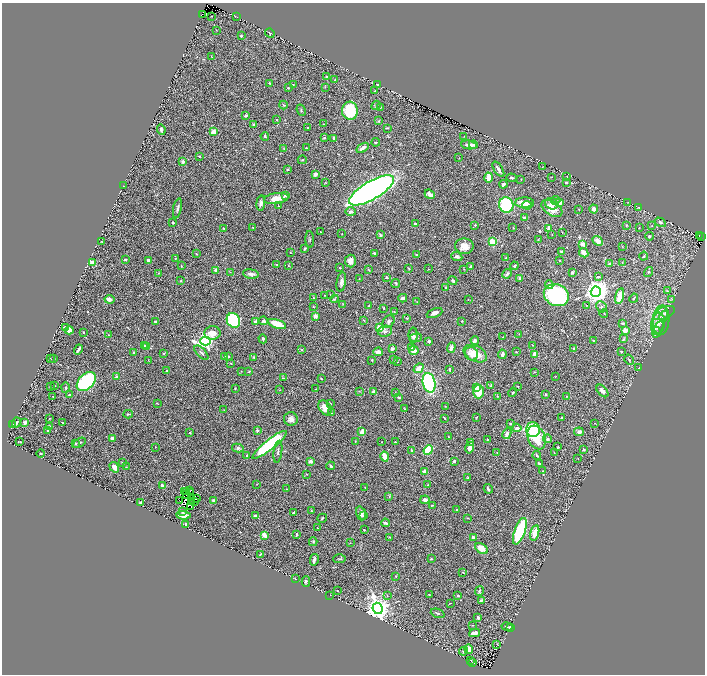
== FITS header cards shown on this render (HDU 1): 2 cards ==
NAXIS1  =                 1406
NAXIS2  =                 1344

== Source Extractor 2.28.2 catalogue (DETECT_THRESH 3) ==
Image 1406 x 1344 px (HDU 1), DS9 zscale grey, zoomed out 1/2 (1 PNG px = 2 x 2 image px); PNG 707 x 676 px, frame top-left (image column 2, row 1343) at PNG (2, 3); each listed source drawn as its Kron ellipse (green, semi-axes under 4 px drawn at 4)
Background 0.617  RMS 0.025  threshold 0.0745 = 3 sigma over >= 5 px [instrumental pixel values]
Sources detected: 435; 24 cannot appear on this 1/2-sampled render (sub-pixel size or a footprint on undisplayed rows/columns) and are neither listed nor drawn; the other 411 listed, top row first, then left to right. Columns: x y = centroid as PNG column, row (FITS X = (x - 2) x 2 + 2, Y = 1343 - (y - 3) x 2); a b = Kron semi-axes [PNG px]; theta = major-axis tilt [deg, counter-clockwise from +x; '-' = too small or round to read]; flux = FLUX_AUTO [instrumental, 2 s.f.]
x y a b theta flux
203 14 2 1 - 140
212 16 2 1 - 1.8
237 17 2 2 - 1.3
216 30 2 1 - 1.3
270 33 5 3 - 4.6
241 36 3 2 - 5
211 57 3 2 - 1.9
326 77 2 2 - 4.6
335 79 3 2 - 2.5
269 83 3 3 - 4
293 85 3 2 - 2.4
378 85 4 3 - 5.2
325 87 2 2 - 2
288 88 3 2 - 4.1
375 91 3 2 - 3.6
283 105 4 3 - 5
376 105 5 3 - 5.5
381 107 2 2 - 2.5
301 110 6 2 -68 4.2
350 111 9 8 - 200
246 116 4 3 - 5.7
276 120 2 2 - 4.7
378 121 3 3 - 3.6
253 124 3 3 - 4.7
323 124 2 1 - 1.4
308 128 3 2 - 1.9
387 128 4 3 - 3.2
161 129 5 3 - 10
214 132 3 3 - 57
265 136 4 3 - 5.4
464 137 2 2 - 1.3
324 138 3 3 - 4.3
333 138 4 3 - 6.1
376 142 4 2 - 4.7
469 145 8 3 -7 29
473 145 4 3 - 12
306 148 3 2 - 2.6
363 148 7 3 34 23
284 149 3 2 - 1.9
199 156 3 2 - 3.7
459 158 2 2 - 1.4
302 160 4 2 - 3
183 161 2 2 - 34
542 167 3 2 - 1.6
287 169 4 2 - 3.8
498 169 8 3 -57 17
315 174 4 3 - 21
567 176 2 1 - 2.1
552 177 2 1 - 1.4
489 178 5 3 - 66
511 178 5 2 - 5.2
521 179 2 2 - 2.1
566 182 3 2 - 5.7
325 183 3 2 - 2.2
503 184 4 3 - 11
123 186 2 1 - 1.1
371 190 25 9 30 2200
430 194 5 3 - 32
285 195 3 3 - 8.5
276 199 12 5 8 60
556 200 4 4 - 7.1
628 202 3 1 - 1.6
261 203 7 4 84 16
525 203 9 5 2 59
560 203 3 3 - 25
552 204 6 5 - 26
506 205 8 7 - 300
527 205 5 3 - 22
279 206 2 2 - 2.2
639 207 2 1 - 1.2
177 208 10 3 78 13
552 208 12 7 -33 66
594 209 4 3 - 27
579 210 2 2 - 2.5
350 212 5 3 - 14
524 217 4 3 - 7.3
660 222 6 3 -30 6.8
173 223 3 3 - 4.1
415 224 2 2 - 9.1
475 225 3 2 - 4.4
626 225 3 2 - 2.2
652 226 3 2 - 1.8
223 228 3 2 - 2.8
253 228 4 3 - 3.9
513 228 3 2 - 2.1
549 228 4 3 - 22
639 228 3 2 - 1.8
320 232 2 2 - 1.7
562 232 2 2 - 1.7
342 234 2 2 - 2.5
552 234 2 2 - 1.9
380 235 4 3 - 6.4
699 235 2 1 - 14
649 236 4 3 - 4.9
701 236 2 1 - 5
310 240 8 2 -87 5.4
538 240 3 2 - 2.7
598 241 5 4 - 26
102 242 2 2 - 2
492 242 3 3 - 200
583 244 4 3 - 27
464 246 9 8 - 51
622 247 3 2 - 2.1
304 249 4 3 - 4.8
290 252 2 2 - 2.8
561 252 3 2 - 7.7
584 253 5 3 - 25
196 254 2 2 - 3.1
375 254 4 3 - 7.3
417 255 4 3 - 4.5
644 256 4 2 - 4.3
457 257 5 4 - 9.7
506 258 3 2 - 2.9
175 259 3 2 - 2.2
125 260 4 2 - 4.2
148 260 3 3 - 10
559 260 2 2 - 8.8
350 261 6 5 - 24
622 262 2 2 - 1.6
92 263 3 3 - 70
610 263 3 3 - 5.7
276 264 3 2 - 2.8
288 265 3 2 - 3
181 266 3 2 - 2.4
514 266 4 3 - 6.3
471 267 4 3 - 9.8
340 268 3 2 - 3.3
409 268 4 2 - 3
429 269 3 2 - 2.6
464 269 2 2 - 2.6
216 270 3 3 - 26
369 270 4 2 - 2.9
230 272 3 2 - 1.9
572 272 2 2 - 12
649 272 5 3 - 5.2
159 273 3 2 - 2.1
251 274 8 4 -8 17
507 274 5 4 - 13
387 277 3 2 - 4.3
598 277 4 3 - 3.9
519 278 4 3 - 8.1
359 279 3 2 - 2.4
181 280 2 2 - 2.4
453 280 4 3 - 6.5
341 282 10 4 80 18
396 283 4 2 - 3.9
549 284 4 3 - 15
445 288 3 3 - 4.9
667 291 3 3 - 3.1
596 292 5 5 - 4900
324 295 2 1 - 1.9
330 295 2 1 - 2.3
556 295 13 10 -26 600
620 296 8 4 77 61
314 298 3 2 - 3.1
403 298 4 3 - 13
634 298 4 2 - 3.2
109 299 5 3 - 19
334 299 4 3 - 4.4
468 299 2 2 - 1.6
671 300 4 3 - 4.1
417 302 3 2 - 2.4
343 304 3 3 - 3.3
587 305 2 2 - 2
313 306 3 2 - 2.4
368 306 3 2 - 2.4
601 307 6 5 - 9.5
383 308 3 2 - 2.7
394 312 3 3 - 2.7
434 313 8 3 23 19
664 313 11 6 24 22
604 314 4 2 - 3.4
315 316 3 3 - 23
664 316 6 4 74 7.5
406 318 3 2 - 3.1
233 320 7 6 - 340
364 320 3 1 - 2.3
661 320 15 8 84 39
155 321 3 3 - 4.5
255 321 4 3 - 7.5
264 321 4 3 - 7.3
389 321 7 5 46 11
462 321 3 2 - 2.8
622 323 4 3 - 4
277 324 9 3 -18 110
658 324 11 7 83 30
66 327 3 3 - 12
379 328 3 3 - 42
659 328 7 2 60 5.4
69 330 4 4 - 23
385 331 7 5 10 12
625 331 3 3 - 27
84 332 2 1 - 2.8
656 332 5 2 - 5.3
212 333 8 7 - 54
519 334 2 2 - 1.7
108 335 2 2 - 1.7
413 335 8 4 90 16
503 337 2 1 - 2.3
416 338 6 3 9 6.8
263 339 4 3 - 8.6
623 339 4 2 - 3.4
475 340 4 4 - 13
593 340 3 2 - 3
205 341 5 4 - 1400
429 341 3 2 - 8.1
532 345 3 2 - 2.3
144 346 3 2 - 13
147 347 2 2 - 36
411 347 4 3 - 5.6
451 348 5 3 - 20
78 349 5 2 - 12
302 349 3 2 - 2.6
392 349 3 3 - 18
574 349 3 3 - 4
414 350 5 4 - 37
621 351 3 3 - 3.4
378 352 5 3 - 20
516 352 3 2 - 2.4
134 353 4 2 - 5.3
164 353 3 2 - 3.1
201 353 9 2 -46 8.1
471 354 7 6 - 30
475 354 12 7 -26 78
502 354 4 3 - 14
535 355 3 3 - 50
224 357 4 3 - 3.3
228 357 3 2 - 3.8
254 357 4 2 - 4
54 358 2 2 - 2.6
50 359 2 1 - 2
148 360 3 2 - 2
372 360 3 3 - 3.4
393 360 3 2 - 2.7
629 360 5 3 - 6.3
398 362 2 1 - 1.5
231 363 2 2 - 1.8
419 368 5 3 - 49
638 368 2 2 - 1.7
449 369 3 2 - 4.9
166 371 2 2 - 2.1
241 371 2 1 - 1.7
249 371 3 2 - 4.4
534 372 2 2 - 2.6
556 376 3 1 - 1.3
117 377 2 2 - 45
283 378 4 2 - 3.5
321 379 2 1 - 2.1
86 382 11 7 45 760
429 383 10 6 -78 520
491 385 3 2 - 3.7
54 386 2 2 - 3.1
518 386 3 2 - 2.3
50 387 3 2 - 2.3
477 387 3 3 - 180
66 388 5 3 - 6.3
235 388 2 2 - 4.1
316 389 2 2 - 1.5
280 390 2 2 - 1.5
359 391 3 2 - 2.5
602 391 7 4 -48 19
374 392 3 3 - 15
478 392 7 5 -89 83
513 392 5 2 - 4.5
396 393 3 2 - 2.4
70 395 3 2 - 12
546 395 3 2 - 3.4
53 396 2 1 - 1.5
497 396 3 3 - 3
566 396 2 2 - 2.1
399 397 3 2 - 4.1
157 403 3 2 - 2.5
330 404 3 3 - 3.8
445 406 2 1 - 1.4
325 408 8 5 -56 46
405 409 3 2 - 1.7
224 410 3 2 - 1.9
331 413 2 2 - 1.8
128 414 4 2 - 3.5
476 417 3 2 - 2.2
50 418 3 2 - 2.1
444 418 2 2 - 3.9
561 418 2 2 - 4.8
291 419 7 6 - 23
25 422 3 3 - 13
62 422 2 1 - 2.4
16 423 5 3 - 9.6
595 423 3 2 - 1.8
510 424 2 2 - 4.8
13 425 3 3 - 3.3
50 426 4 2 - 4.1
517 428 4 3 - 12
533 429 7 7 - 190
48 430 3 2 - 3.2
257 430 4 3 - 7
362 432 2 2 - 84
579 432 5 4 - 16
190 433 2 2 - 4.1
507 434 5 3 - 17
449 437 2 1 - 2.5
112 438 3 3 - 15
537 438 12 8 -68 100
487 439 2 2 - 2.4
547 439 4 4 - 7.6
355 441 2 2 - 2.6
19 442 3 1 - 3
381 442 2 1 - 2.3
395 442 2 2 - 4.2
75 443 3 3 - 5.5
79 443 7 2 30 5.6
471 443 3 3 - 3.3
269 445 21 5 38 400
155 447 2 2 - 2
558 447 3 3 - 4.1
238 448 6 4 -11 8.6
470 448 6 4 76 25
412 450 4 2 - 3.7
428 450 5 3 - 150
583 450 4 3 - 6
278 452 11 3 82 10
497 452 3 2 - 2.1
41 453 4 3 - 7.1
554 453 2 2 - 1.5
247 455 3 3 - 3.9
537 455 4 2 - 5.2
385 456 5 3 - 84
578 459 2 1 - 1.4
311 461 4 3 - 17
454 461 2 2 - 22
123 462 3 2 - 3.9
539 463 3 2 - 4.2
331 466 4 3 - 7.1
114 467 6 4 -57 30
126 467 3 2 - 2
543 471 3 3 - 3.5
425 472 3 3 - 26
307 474 2 2 - 2
467 478 3 3 - 4.2
257 484 3 2 - 1.8
427 485 4 2 - 2
163 486 3 3 - 27
365 487 3 1 - 1.7
287 489 2 1 - 1.4
488 489 5 2 - 7.1
189 490 3 1 - 2.5
186 491 2 1 - 1
185 492 2 1 - 2.2
191 493 2 1 - 1.7
187 494 2 1 - 2
389 496 4 3 - 4
191 497 2 1 - 0.91
196 499 3 1 - 0.75
179 500 2 1 - 2.6
425 500 5 3 - 23
214 501 3 3 - 18
191 502 3 1 - 0.89
195 502 2 1 - 0.35
140 503 2 2 - 3.3
432 505 2 2 - 3.2
190 506 2 1 - 0.52
311 510 3 2 - 2.4
457 510 2 1 - 2.2
182 511 4 3 - 7.4
293 513 3 2 - 4.2
361 513 7 4 -72 16
183 515 7 3 -4 45
255 515 3 2 - 8.3
363 516 3 2 - 2.8
322 518 5 2 - 3.9
468 518 2 2 - 2.4
386 523 4 2 - 12
186 524 2 2 - 43
318 528 2 1 - 2
364 530 2 1 - 3
520 531 14 5 70 440
535 533 8 4 75 50
297 534 3 2 - 6
264 535 2 2 - 90
390 537 3 2 - 3
473 537 2 2 - 33
313 542 4 3 - 4.7
350 543 3 2 - 1.9
481 548 7 4 -33 42
260 554 3 2 - 4.3
340 559 6 2 3 3.1
431 559 3 2 - 4.4
314 560 6 2 76 15
463 573 2 1 - 2.7
396 576 3 2 - 2.5
295 579 3 2 - 2.9
306 581 5 4 - 9
338 591 2 2 - 3.3
479 591 5 3 - 6.4
429 594 3 2 - 2
330 595 2 1 - 2.2
387 596 3 3 - 3.9
458 596 2 2 - 4.8
481 600 3 2 - 5.7
450 603 2 1 - 2.1
378 608 6 5 - 4500
438 613 7 3 -21 8.7
478 618 4 3 - 9.9
472 625 2 2 - 2.2
507 627 5 3 - 7.1
510 627 3 2 - 3
475 633 5 3 - 36
497 644 2 2 - 1.6
469 649 5 3 - 53
464 651 5 3 - 5.3
470 660 3 1 - 0.54
473 662 2 1 - 1.9
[24 sub-pixel or undisplayed-footprint detections neither listed nor drawn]